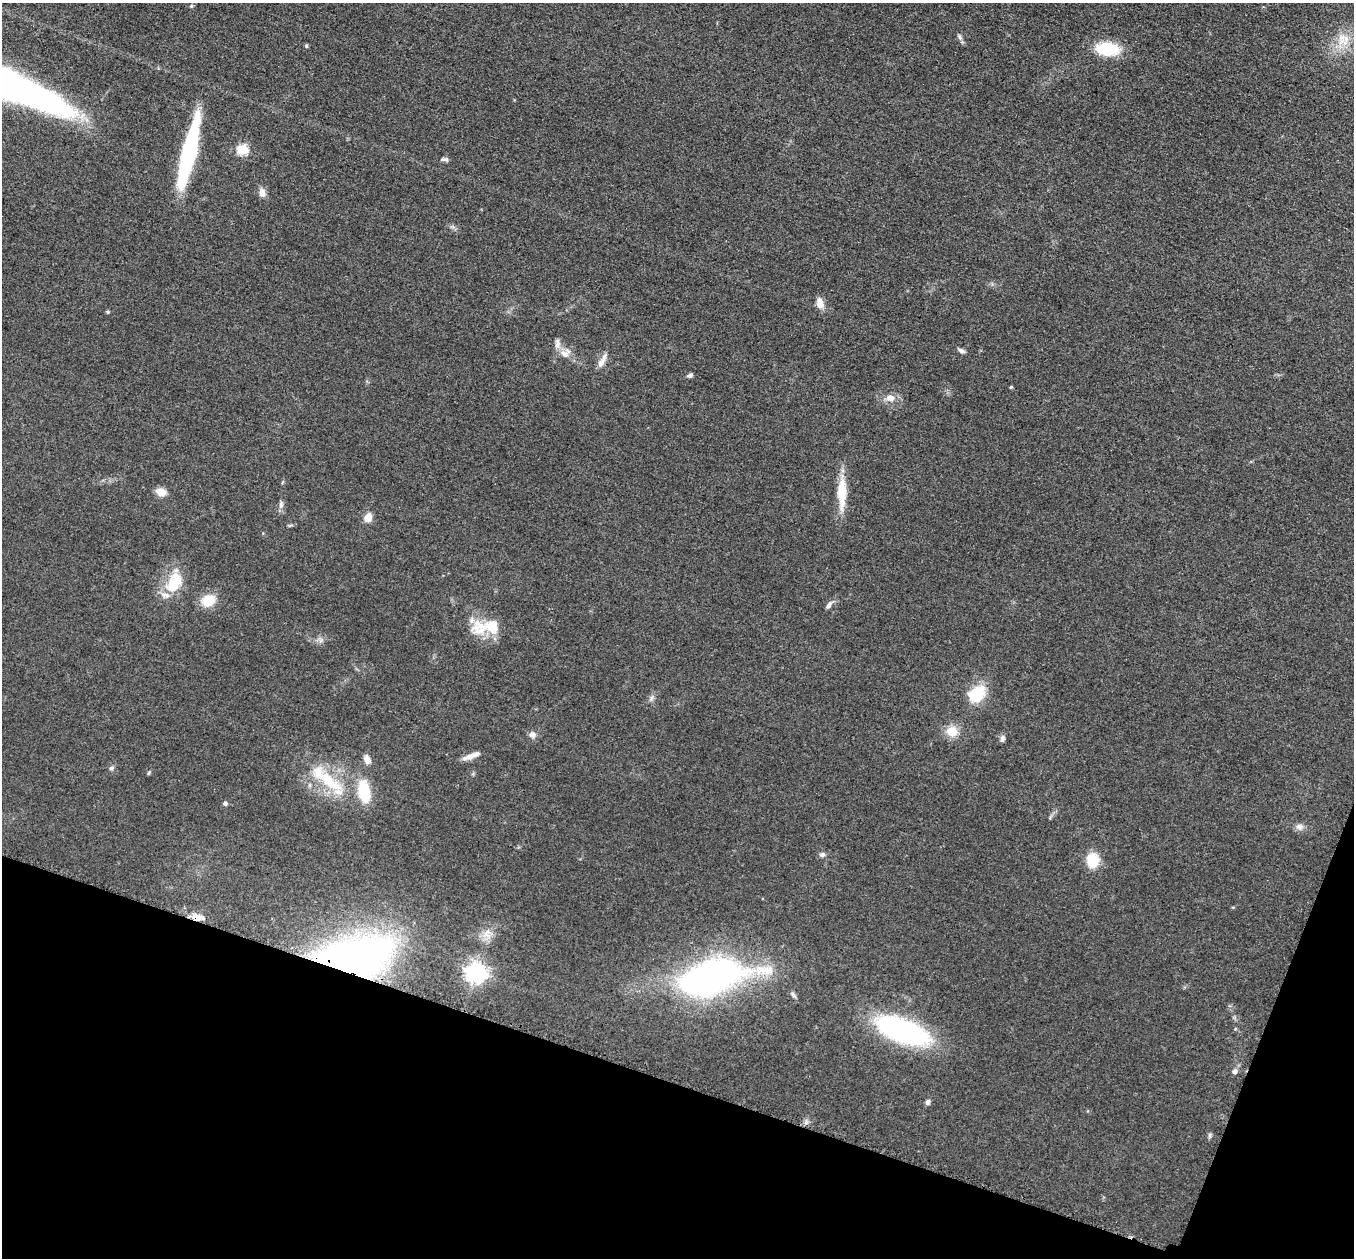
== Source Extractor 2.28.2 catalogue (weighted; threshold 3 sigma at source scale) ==
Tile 15 of 4 x 4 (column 3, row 4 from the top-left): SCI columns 2737-4088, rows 198-1453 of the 5457 x 5503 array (HDU 1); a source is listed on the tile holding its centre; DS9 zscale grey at full resolution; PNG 1356 x 1260 px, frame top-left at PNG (2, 3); no overlay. Shown black and unused: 17% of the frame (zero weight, under 3 of 5 exposures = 4% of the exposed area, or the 3 px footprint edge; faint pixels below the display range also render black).
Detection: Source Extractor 2.28.2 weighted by HDU 2 'WHT'; one run over the whole footprint, this tile lists its part. Background 0.054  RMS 0.006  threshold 0.0268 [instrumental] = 3 sigma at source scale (4.5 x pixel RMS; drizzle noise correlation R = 1.50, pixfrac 1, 0.05/0.05 arcsec/px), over >= 5 px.
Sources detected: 56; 3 inside a brighter listed object's ellipse — not listed separately; the other 53 listed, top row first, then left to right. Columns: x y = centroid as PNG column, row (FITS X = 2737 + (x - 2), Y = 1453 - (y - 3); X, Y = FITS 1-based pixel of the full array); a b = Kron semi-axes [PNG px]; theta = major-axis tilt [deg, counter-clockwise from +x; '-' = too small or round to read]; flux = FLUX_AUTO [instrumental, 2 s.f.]
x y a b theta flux
191 6 5 4 - 0.66
960 37 8 5 -50 1.4
1342 42 17 11 4 8.6
306 46 5 5 - 0.83
1108 49 21 12 -5 27
2 83 109 19 -22 460
242 150 5 5 - 39
189 153 66 11 77 88
446 159 9 6 0 1.4
262 192 11 8 -78 3.6
820 303 13 8 -73 5.1
108 312 5 4 - 0.7
557 344 16 6 87 3.1
961 351 9 5 -26 1.8
565 353 15 11 25 5.3
602 360 23 6 62 4.2
690 375 7 5 26 1.5
1011 387 4 4 - 0.63
890 398 11 8 -9 4.5
161 492 10 8 -17 6.6
842 493 41 11 89 15
281 505 11 6 84 2.1
368 518 9 8 - 6.1
172 585 27 17 88 17
208 600 18 14 22 11
829 605 11 5 53 2.1
492 627 30 19 -23 18
977 694 21 14 41 20
651 698 8 4 54 1.4
952 731 14 13 - 8.7
532 735 10 8 -23 2.7
1002 738 9 6 86 1.7
469 757 19 7 20 4.5
367 759 13 8 -67 3.3
111 768 7 5 29 1.2
149 773 6 3 70 0.7
329 781 42 15 -39 27
364 792 21 10 -81 26
225 803 5 5 - 1.4
1299 827 11 8 -3 2.9
822 854 8 6 1 1.6
1092 860 12 10 87 18
198 917 19 6 -8 5
487 933 14 9 78 5.5
354 957 83 41 9 250
765 970 35 15 0 18
476 973 7 7 - 360
712 977 50 24 18 270
793 995 10 5 -53 1.6
902 1031 43 17 -21 150
1234 1071 6 5 - 1.9
928 1102 7 6 - 1.8
1210 1135 7 4 -90 1
Overlapping masked pixels (flux is a lower limit): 2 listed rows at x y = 198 917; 354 957
Isophote crosses this tile's border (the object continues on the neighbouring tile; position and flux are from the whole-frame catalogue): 1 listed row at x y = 2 83